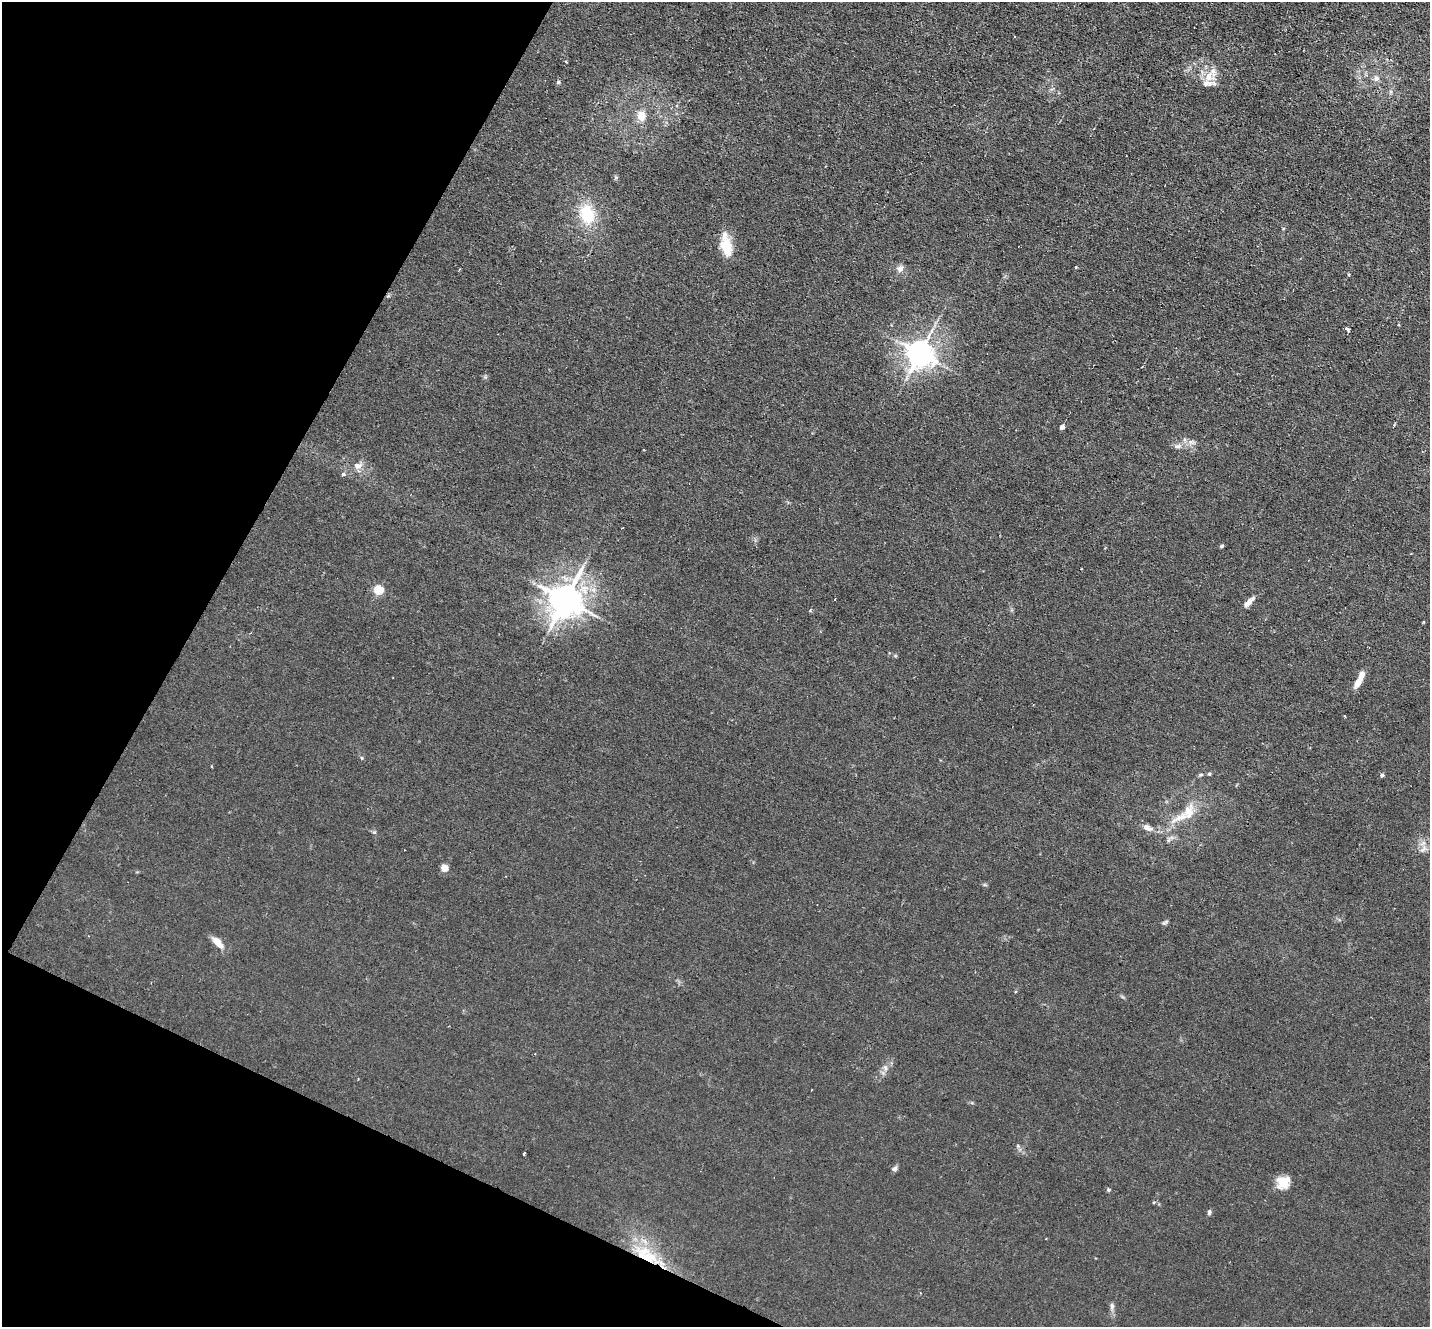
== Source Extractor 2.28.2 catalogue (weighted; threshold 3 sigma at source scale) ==
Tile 9 of 4 x 4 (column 1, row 3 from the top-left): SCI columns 1-1428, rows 1606-2930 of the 5713 x 5726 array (HDU 1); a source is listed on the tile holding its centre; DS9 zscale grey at full resolution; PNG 1432 x 1329 px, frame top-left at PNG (2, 2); no overlay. Shown black and unused: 22% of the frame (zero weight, under 2 of 3 exposures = <1% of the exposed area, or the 3 px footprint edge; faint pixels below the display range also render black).
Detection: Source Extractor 2.28.2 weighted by HDU 2 'WHT'; one run over the whole footprint, this tile lists its part. Background 0.0113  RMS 0.0047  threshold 0.021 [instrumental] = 3 sigma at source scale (4.5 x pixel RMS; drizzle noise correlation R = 1.50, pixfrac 1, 0.05/0.05 arcsec/px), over >= 5 px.
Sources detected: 44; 4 inside a brighter listed object's ellipse — not listed separately; the other 40 listed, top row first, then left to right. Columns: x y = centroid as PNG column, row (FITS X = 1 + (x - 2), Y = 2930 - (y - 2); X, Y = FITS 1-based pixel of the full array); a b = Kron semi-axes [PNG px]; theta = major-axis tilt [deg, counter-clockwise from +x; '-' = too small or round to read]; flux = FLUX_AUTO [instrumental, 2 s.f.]
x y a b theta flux
566 62 4 2 - 0.4
1209 76 16 10 70 5.6
1376 78 9 7 0 1.9
558 82 5 4 - 0.66
641 116 13 11 -84 5.1
587 214 22 16 -71 17
726 247 26 13 -75 9.7
1076 267 3 3 - 0.64
900 268 9 7 17 1.9
1349 274 4 3 - 0.55
1347 329 5 3 - 2
920 353 8 8 - 530
1062 427 4 4 - 5.9
1178 446 12 5 11 1.9
357 466 10 8 18 2.8
343 474 3 3 - 2.2
1222 546 6 4 27 0.64
379 590 5 5 - 25
834 599 3 2 - 0.78
565 600 10 9 - 870
1249 602 15 5 47 3.3
1358 683 12 7 59 3.7
362 758 5 3 - 0.49
1209 774 5 4 - 0.59
1201 775 6 4 1 0.58
1382 775 4 4 - 1
1181 817 34 9 25 8.8
1147 828 16 7 -16 3
1423 850 10 5 39 1.5
444 868 4 4 - 9
1165 922 11 3 31 0.73
218 943 15 7 -49 5.3
885 1068 7 5 -60 1.1
524 1154 3 2 - 0.6
895 1169 7 6 - 1.2
1283 1182 16 14 37 6.6
1109 1190 5 4 - 0.58
1209 1212 6 5 - 0.95
647 1255 42 16 -32 21
1112 1306 9 5 -81 1.3
Overlapping masked pixels (flux is a lower limit): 1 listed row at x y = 647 1255